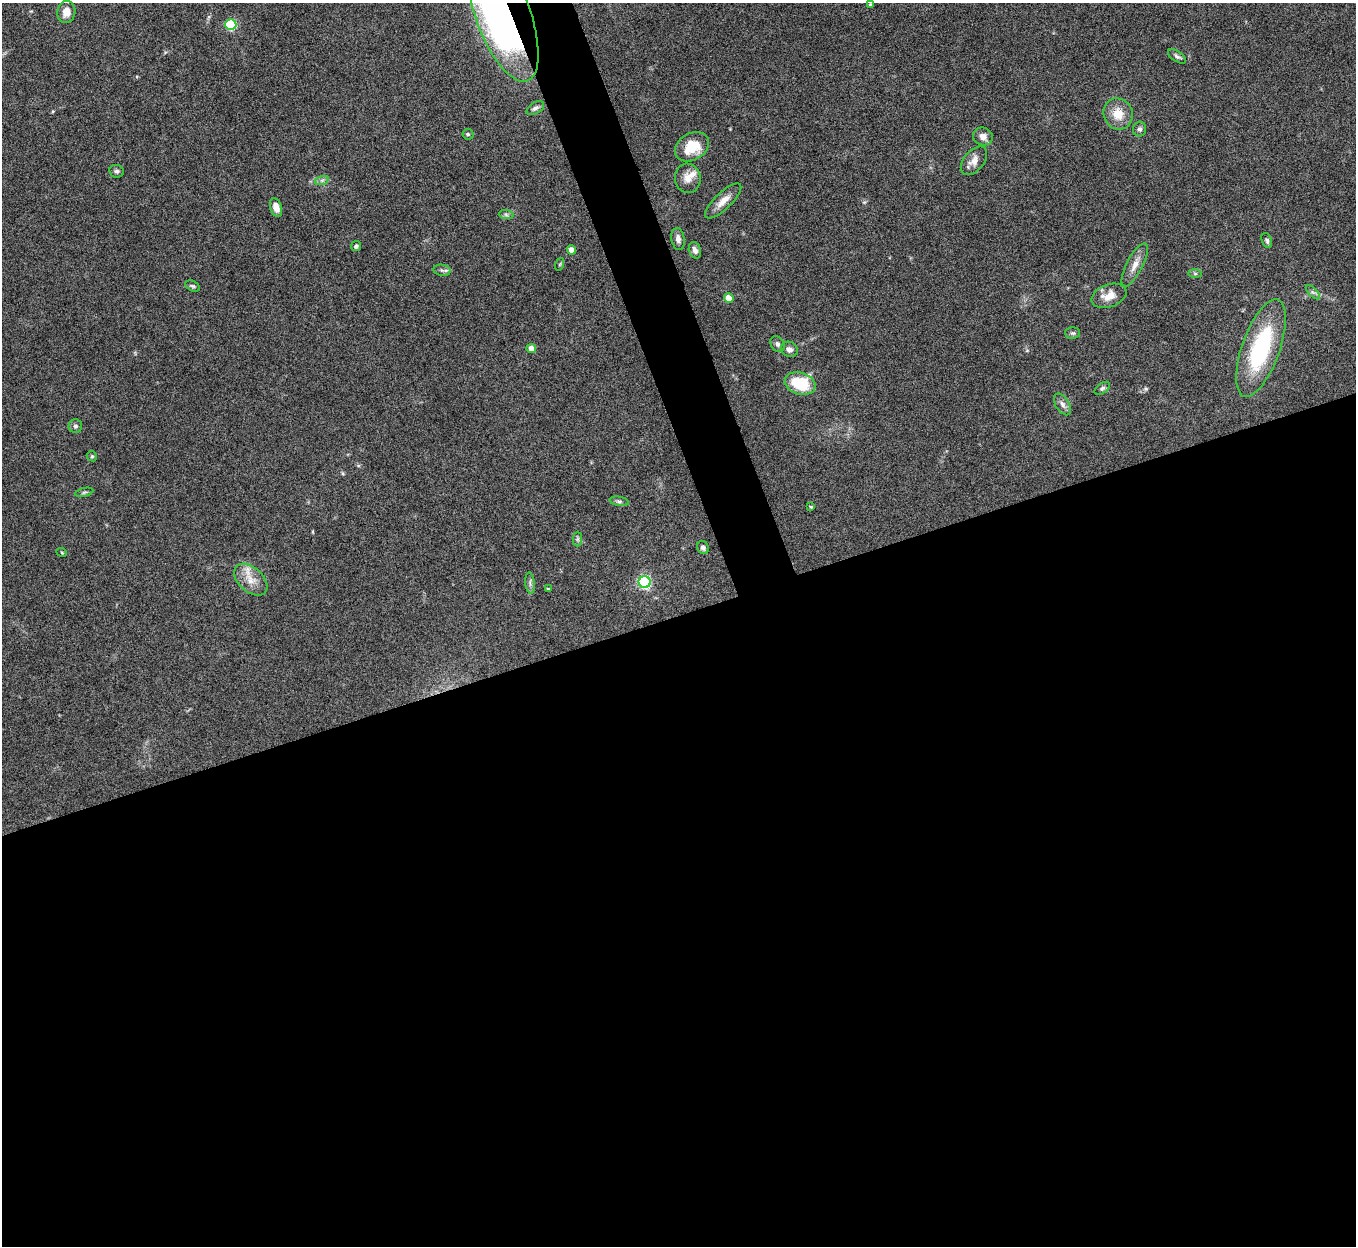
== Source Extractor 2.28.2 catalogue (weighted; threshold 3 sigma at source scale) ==
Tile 15 of 4 x 4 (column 3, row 4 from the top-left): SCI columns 2710-4063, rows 152-1395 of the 5422 x 5406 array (HDU 1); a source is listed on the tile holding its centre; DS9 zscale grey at full resolution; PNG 1358 x 1248 px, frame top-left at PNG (2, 3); each listed source drawn as its Kron ellipse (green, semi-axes under 4 px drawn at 4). Shown black and unused: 53% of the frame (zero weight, under 8 of 15 exposures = <1% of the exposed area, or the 3 px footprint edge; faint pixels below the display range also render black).
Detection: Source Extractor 2.28.2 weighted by HDU 2 'WHT'; one run over the whole footprint, this tile lists its part. Background 0.162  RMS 0.0048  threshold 0.0197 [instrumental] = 3 sigma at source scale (4.09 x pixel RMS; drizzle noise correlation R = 1.36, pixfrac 0.8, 0.05/0.05 arcsec/px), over >= 5 px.
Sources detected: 53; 1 inside a brighter object's white glare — neither listed nor drawn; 1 inside a brighter listed object's ellipse — not listed separately; the other 51 listed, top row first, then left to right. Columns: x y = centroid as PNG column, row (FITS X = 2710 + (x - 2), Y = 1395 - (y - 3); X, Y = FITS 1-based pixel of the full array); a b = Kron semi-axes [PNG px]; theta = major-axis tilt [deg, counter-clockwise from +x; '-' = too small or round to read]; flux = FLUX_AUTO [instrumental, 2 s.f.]
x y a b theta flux
871 5 3 3 - 0.79
66 12 11 9 80 4
503 15 70 27 -70 280
231 25 5 5 - 38
1177 56 10 5 -34 1.1
535 108 10 5 30 1.4
1118 114 16 14 -66 7.7
1140 129 7 6 - 1.4
468 134 5 5 - 0.87
983 136 10 9 - 2.9
692 147 18 13 31 12
974 161 17 10 50 3.8
117 171 7 6 - 1
688 178 15 13 -81 4.4
322 180 7 4 19 0.95
723 201 24 8 44 4.7
276 207 9 5 -71 4.3
506 215 7 4 -2 1
678 239 11 6 -80 1.9
1267 241 8 5 -69 0.92
356 246 5 4 - 1.1
572 250 5 4 - 4.2
695 250 8 6 -72 2
560 264 6 4 71 0.54
1135 265 24 8 63 4.6
442 270 9 5 -8 1.3
1195 274 7 4 0 0.74
193 286 8 5 -26 0.82
1313 292 9 3 -45 0.91
1109 296 18 11 19 6
729 298 5 4 - 6.7
1073 333 7 5 -1 0.94
777 344 8 6 -56 1.5
531 348 5 4 - 4.1
1261 348 51 19 71 47
789 349 8 7 - 1.8
800 384 16 11 -17 18
1102 388 9 5 36 0.97
1062 404 12 6 -58 2.1
75 426 7 7 - 1.1
92 456 5 4 - 0.58
84 492 9 4 13 0.85
619 501 9 4 -11 1.1
811 507 3 3 - 0.5
577 539 7 4 89 0.95
703 547 7 5 -57 1.2
62 553 5 3 - 0.38
251 580 19 12 -42 6.3
645 582 6 6 - 72
530 583 11 4 -84 1.3
548 589 4 3 - 0.47
Overlapping masked pixels (flux is a lower limit): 1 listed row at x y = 503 15
Isophote crosses this tile's border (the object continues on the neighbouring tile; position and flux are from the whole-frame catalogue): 1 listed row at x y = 503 15